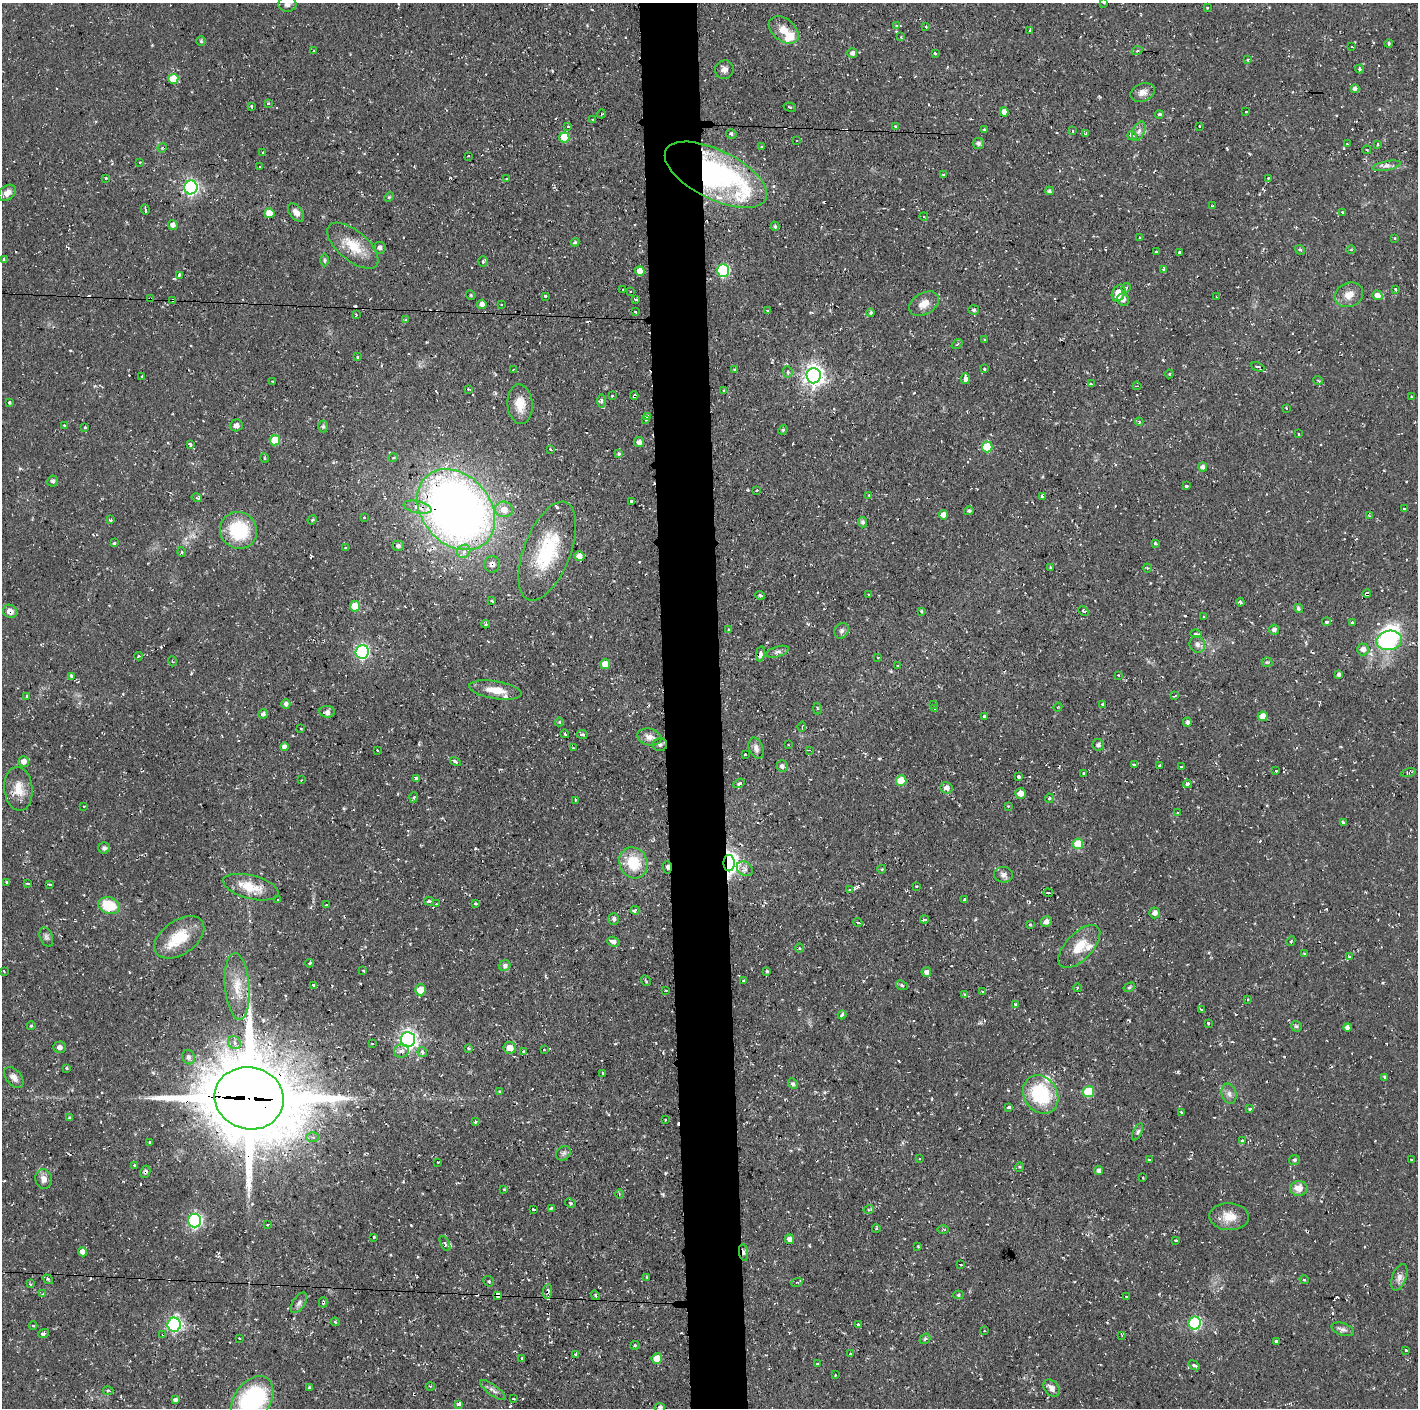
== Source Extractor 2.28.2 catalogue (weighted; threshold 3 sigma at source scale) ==
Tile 5 of 3 x 3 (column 2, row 2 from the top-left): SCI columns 1417-2832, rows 1407-2812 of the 4247 x 4218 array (HDU 1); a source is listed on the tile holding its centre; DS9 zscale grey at full resolution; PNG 1420 x 1410 px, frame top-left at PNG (2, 3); each listed source drawn as its Kron ellipse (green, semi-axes under 4 px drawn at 4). Shown black and unused: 4% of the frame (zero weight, under 2 of 3 exposures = <1% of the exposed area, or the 3 px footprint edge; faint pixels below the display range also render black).
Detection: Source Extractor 2.28.2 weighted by HDU 2 'WHT'; one run over the whole footprint, this tile lists its part. Background 0.0586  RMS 0.0063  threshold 0.0283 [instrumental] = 3 sigma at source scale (4.5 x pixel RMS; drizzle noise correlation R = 1.50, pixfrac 1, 0.05/0.05 arcsec/px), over >= 5 px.
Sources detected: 495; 1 inside a brighter object's white glare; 45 cosmic-ray / hot-pixel residue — neither listed nor drawn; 10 inside a brighter listed object's ellipse — not listed separately; the other 439 listed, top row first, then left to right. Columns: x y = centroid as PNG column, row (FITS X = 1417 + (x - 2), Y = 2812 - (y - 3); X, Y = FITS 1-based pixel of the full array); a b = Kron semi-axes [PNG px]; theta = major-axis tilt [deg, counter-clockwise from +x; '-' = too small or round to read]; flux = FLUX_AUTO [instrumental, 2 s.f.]
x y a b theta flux
1104 3 3 3 - 0.79
287 4 9 7 2 2.6
1207 8 4 3 - 0.55
896 26 4 3 - 0.99
926 27 3 2 - 0.56
784 30 17 11 -40 8.5
1030 31 3 2 - 4.3
901 37 3 3 - 0.61
201 41 5 4 - 0.75
1389 43 4 3 - 2.1
1352 47 3 2 - 0.44
314 51 4 3 - 0.57
1137 51 5 3 - 0.59
852 53 5 5 - 2.4
935 53 3 2 - 0.6
1248 60 3 3 - 3.4
1359 69 4 3 - 2.1
724 70 9 9 - 3
173 79 5 5 - 13
1355 89 4 4 - 2.1
1142 92 13 9 20 4.5
268 103 3 2 - 0.67
252 106 3 3 - 1.5
790 107 6 4 -15 1.7
1246 111 3 2 - 0.71
1004 112 4 4 - 3.4
601 114 4 3 - 0.56
1159 114 4 3 - 2
593 119 3 2 - 0.63
895 126 3 2 - 0.56
1199 126 3 2 - 0.58
568 127 4 3 - 0.91
984 129 3 3 - 1.7
1073 131 3 3 - 0.72
1139 131 10 5 65 2.6
731 134 5 5 - 1.3
1085 134 3 3 - 0.8
1132 136 5 4 - 3
564 137 5 5 - 18
797 141 3 2 - 0.75
978 143 6 5 - 1.7
1347 144 2 2 - 0.43
1378 144 3 3 - 1.2
761 147 4 3 - 0.59
162 148 5 4 - 0.67
1367 150 4 2 - 0.63
263 152 3 2 - 0.83
468 156 3 2 - 0.9
140 162 3 2 - 0.69
1386 166 14 4 11 2.7
260 167 2 2 - 0.64
716 175 56 24 -26 180
943 175 3 3 - 0.68
106 178 3 2 - 0.5
1268 178 3 2 - 0.67
506 179 4 3 - 0.84
191 187 7 6 - 140
1049 191 4 4 - 1.2
7 193 9 7 39 3.9
389 197 5 4 - 0.81
1213 206 3 2 - 0.68
145 210 5 2 - 1.6
296 212 10 6 -52 3.8
1342 212 3 3 - 1.6
269 213 5 5 - 8.8
924 217 4 3 - 0.64
173 225 5 4 - 2.8
775 226 4 4 - 1.3
1139 237 3 2 - 0.76
1395 238 3 2 - 0.5
575 242 4 3 - 0.95
353 246 31 15 -40 16
380 248 6 5 - 1.8
1300 250 5 4 - 0.87
1351 250 5 3 - 0.57
1156 252 3 3 - 1.5
1180 253 4 3 - 3.2
4 260 3 3 - 1.4
324 260 6 4 -90 0.99
483 262 5 4 - 0.87
1163 269 3 3 - 1.2
723 270 6 6 - 65
640 271 5 4 - 6.5
179 275 4 3 - 3.4
1126 288 5 3 - 1.2
623 289 3 2 - 0.81
1396 289 3 2 - 0.78
630 291 2 2 - 0.4
1119 293 9 6 63 11
471 295 5 4 - 0.71
1349 295 15 12 23 6.6
1377 295 5 4 - 3.9
546 296 3 3 - 2.2
1217 297 2 2 - 0.38
150 298 4 3 - 1.7
635 299 3 3 - 3.3
1123 299 6 5 - 3
172 300 3 3 - 1.9
482 304 4 4 - 3.3
924 304 16 10 30 6.7
501 305 3 2 - 0.78
768 310 3 3 - 1
974 310 5 5 - 1.3
635 312 3 3 - 0.76
871 313 4 4 - 0.83
356 314 4 2 - 0.49
406 320 4 3 - 0.99
985 340 4 3 - 0.57
957 344 6 3 37 0.75
357 357 3 3 - 0.98
1258 367 7 4 -25 1.5
985 369 3 3 - 1.2
513 370 3 2 - 0.39
735 370 3 3 - 0.96
788 372 5 5 - 1.7
1169 374 4 4 - 0.59
142 376 3 2 - 0.81
814 376 7 7 - 370
965 378 6 4 87 9.5
1318 380 5 3 - 0.57
272 381 3 2 - 0.7
1091 384 4 2 - 0.7
1137 386 4 3 - 0.78
469 389 4 2 - 1.6
724 390 4 3 - 1.3
612 396 3 2 - 0.95
634 396 4 3 - 1.7
1411 397 3 2 - 0.75
602 401 6 3 90 1.3
9 402 4 3 - 2.6
520 404 20 12 -85 9.6
1286 408 3 2 - 0.53
647 416 3 3 - 1.8
646 419 4 2 - 0.53
1139 422 4 4 - 0.77
64 425 3 3 - 1
236 425 6 6 - 2.9
85 427 3 3 - 1.3
323 427 6 5 - 1
783 430 5 4 - 0.84
1298 434 3 3 - 2.6
275 440 5 5 - 18
639 442 5 5 - 2.6
190 444 3 3 - 1.5
987 447 5 5 - 20
550 449 3 3 - 1.1
619 454 4 4 - 0.92
265 458 4 3 - 0.57
393 458 5 3 - 0.58
1202 467 4 4 - 2.1
53 481 5 5 - 1.4
1186 486 3 3 - 1.1
757 490 3 3 - 1.1
869 495 3 2 - 0.95
1043 497 4 3 - 9.4
197 498 5 3 - 0.74
631 501 3 3 - 2.2
417 507 14 6 -12 6.5
1404 508 3 3 - 1.3
504 509 9 7 -12 6.2
456 510 44 34 -49 520
969 511 5 4 - 0.88
943 515 4 4 - 4.5
1369 516 4 3 - 0.61
364 517 2 2 - 0.54
111 520 3 3 - 0.96
312 520 5 4 - 0.79
863 522 5 4 - 1.5
239 530 19 18 - 36
114 543 4 4 - 0.76
1155 543 3 3 - 0.82
398 546 6 5 - 1.6
346 548 3 3 - 1
464 551 7 6 - 2.5
547 551 52 23 69 46
182 552 5 3 - 0.67
579 556 5 4 - 3.5
492 564 8 8 - 2.7
1050 568 3 3 - 1.4
1147 568 4 3 - 0.57
869 594 3 2 - 0.57
1367 594 4 4 - 5.9
760 595 4 3 - 1
492 601 4 2 - 0.86
1240 602 4 3 - 1.2
355 606 5 5 - 14
1298 608 5 4 - 1.3
10 611 7 6 - 4.4
921 611 4 3 - 0.66
1083 611 5 3 - 0.73
1203 617 3 2 - 0.46
1326 622 4 3 - 2.2
1352 623 3 3 - 2.4
486 624 4 4 - 1
728 629 3 2 - 0.58
1274 630 5 5 - 2.2
842 631 8 7 - 1.9
1196 634 6 4 -7 1.1
1389 640 13 9 11 60
1197 644 8 7 - 2.9
1363 649 6 6 - 3.5
362 652 7 6 - 110
778 652 12 5 17 2
760 654 7 4 81 5.1
138 656 4 3 - 0.98
878 658 3 2 - 0.46
172 661 5 3 - 0.61
1267 662 5 5 - 0.86
605 664 5 5 - 8.3
898 666 3 3 - 0.61
1118 675 2 2 - 0.62
1339 675 4 3 - 1.8
72 676 4 3 - 4
495 690 26 9 -9 11
27 696 3 3 - 0.67
1175 696 4 2 - 0.72
286 704 5 4 - 2.3
934 704 3 2 - 0.55
1102 704 3 3 - 0.65
1058 707 4 3 - 0.58
817 709 6 3 90 0.77
935 709 4 2 - 0.57
327 712 8 5 -7 2.4
263 714 5 4 - 2
984 716 3 3 - 0.79
1263 716 5 5 - 6.9
559 722 4 4 - 0.65
1187 722 5 4 - 1.9
802 726 5 3 - 0.59
301 728 3 2 - 0.84
565 734 4 3 - 0.72
582 734 5 4 - 1.5
649 737 12 8 -13 4.1
788 744 3 2 - 0.47
660 745 7 6 - 1.6
1098 745 6 6 - 1.6
284 747 4 4 - 2.3
573 748 4 3 - 0.66
756 748 11 7 -71 3.3
377 750 3 2 - 0.68
809 750 3 3 - 0.65
745 754 3 2 - 0.85
24 762 5 5 - 3.9
455 762 6 3 -31 1.4
1134 765 3 2 - 0.76
1160 765 3 3 - 1.1
782 766 6 5 - 2
1181 767 3 3 - 1.2
1276 771 3 3 - 1.1
1408 772 7 4 13 1.3
1084 773 3 3 - 0.94
1019 777 4 3 - 2.7
416 778 4 3 - 5.4
301 780 3 2 - 0.41
901 780 5 5 - 13
739 783 6 4 29 1.1
1187 784 4 3 - 4.4
947 788 6 5 - 3.1
18 789 22 14 -84 11
1020 793 5 5 - 4.8
414 797 5 3 - 0.62
1049 798 5 4 - 1.3
575 800 3 3 - 0.89
84 806 3 2 - 0.45
1008 806 3 3 - 0.47
1178 813 3 3 - 1.4
1343 822 4 3 - 1.4
1078 844 5 5 - 17
104 848 5 5 - 1.8
633 863 16 14 -65 21
729 863 8 5 90 360
667 867 6 3 -85 1.8
745 869 8 6 -34 2.6
882 869 4 3 - 0.53
1003 875 9 8 - 2.7
7 882 3 3 - 1
28 883 3 3 - 2.3
50 884 4 3 - 0.7
916 886 3 3 - 2.3
251 887 28 11 -14 14
850 890 4 3 - 0.84
1048 893 5 2 - 1.2
964 899 3 3 - 1.9
277 900 3 3 - 0.53
429 901 5 3 - 1.4
436 904 2 2 - 0.61
476 904 3 3 - 1.1
326 905 3 3 - 0.89
109 906 11 8 -16 20
635 910 4 3 - 2.6
1155 913 5 5 - 2.5
614 919 6 5 - 1.8
924 920 4 3 - 1.7
858 922 4 3 - 1.1
1046 922 5 5 - 2.5
1030 925 3 3 - 0.89
46 937 10 6 -68 1.9
179 937 28 17 35 21
1291 941 5 3 - 0.76
613 942 6 5 - 2.6
1079 946 27 13 46 14
799 948 4 3 - 0.78
1304 953 4 2 - 0.56
1349 957 4 3 - 0.63
309 963 4 3 - 1
505 966 6 5 - 2.4
363 970 3 3 - 0.59
4 971 3 2 - 0.61
767 971 4 3 - 0.79
926 972 5 5 - 2.5
646 981 6 3 -56 0.68
743 981 3 3 - 0.61
314 985 4 3 - 1.4
902 985 6 4 -22 1
237 987 33 12 -85 16
1129 987 6 4 30 0.86
1077 988 4 3 - 0.54
420 990 5 5 - 9.1
666 990 3 3 - 0.86
983 992 3 2 - 0.69
964 994 4 3 - 0.68
1247 999 3 3 - 0.8
1015 1004 4 3 - 0.62
1201 1009 4 3 - 0.74
842 1015 4 3 - 1.1
1208 1023 3 3 - 1.5
31 1026 4 4 - 0.72
1296 1026 5 5 - 1.3
1347 1027 4 4 - 2.3
408 1039 7 7 - 240
235 1043 7 6 - 2.5
372 1044 3 2 - 0.66
59 1047 6 5 - 2.5
468 1048 3 3 - 0.72
510 1048 6 6 - 6.2
544 1050 3 2 - 0.48
401 1051 7 6 - 3.1
524 1051 3 3 - 3.6
422 1052 5 4 - 2
188 1057 7 6 - 2.1
66 1068 3 3 - 0.96
602 1073 3 3 - 1.8
14 1077 12 7 -51 3.5
1385 1077 4 3 - 1.4
793 1084 6 4 -49 1.3
500 1092 3 3 - 1.1
1088 1092 5 5 - 24
1041 1094 20 16 -58 48
1229 1094 10 7 -75 2.9
249 1098 35 31 -14 7800
1009 1107 4 3 - 3.1
1250 1109 3 3 - 1.4
1181 1112 3 3 - 1
70 1118 3 3 - 0.99
665 1120 3 3 - 0.86
476 1122 4 3 - 0.98
1138 1132 9 4 65 1.4
313 1137 6 5 - 1.9
1242 1140 4 3 - 0.74
149 1142 3 3 - 0.74
563 1153 8 6 43 1.8
919 1158 3 2 - 0.73
1149 1160 3 2 - 0.58
1295 1160 5 5 - 1.1
1412 1160 3 2 - 0.67
438 1162 3 2 - 0.6
135 1165 4 3 - 0.79
1019 1167 5 3 - 0.58
1099 1171 4 4 - 2.2
145 1172 6 5 - 1.4
1142 1178 3 2 - 0.75
44 1179 10 8 -79 3.7
1299 1188 9 7 -3 5.9
504 1189 3 3 - 0.54
619 1194 4 3 - 0.7
570 1203 5 4 - 1
551 1208 4 3 - 0.86
534 1209 3 3 - 3.3
869 1209 5 3 - 0.73
1229 1217 20 13 -2 10
195 1221 7 6 - 130
267 1225 4 2 - 0.62
876 1229 4 3 - 0.5
943 1230 6 4 1 0.82
374 1237 3 3 - 1.7
789 1239 5 5 - 2.6
1176 1240 3 3 - 0.88
445 1243 8 4 -63 1.6
918 1246 3 2 - 0.72
82 1252 4 4 - 3.7
744 1252 8 4 -81 1.8
961 1265 3 3 - 0.78
647 1277 2 2 - 0.54
1399 1277 14 7 70 3.5
48 1279 6 4 -35 0.89
1304 1280 4 4 - 0.7
489 1281 5 5 - 1
797 1282 6 3 20 0.83
30 1284 4 3 - 0.74
548 1291 7 4 82 2.9
42 1294 3 3 - 0.85
498 1295 4 3 - 24
595 1295 5 3 - 0.91
958 1295 5 4 - 0.94
1126 1297 3 3 - 1.4
323 1302 5 3 - 0.97
299 1303 11 6 57 2.6
335 1322 4 3 - 0.6
1195 1323 6 6 - 72
174 1324 7 6 - 120
858 1325 3 3 - 4.4
33 1326 4 3 - 0.58
1343 1329 12 6 -18 2.4
984 1331 2 2 - 0.53
44 1333 6 3 14 1.2
163 1334 3 3 - 0.94
1122 1335 3 3 - 0.75
239 1338 3 2 - 0.44
925 1339 6 4 42 1.3
1276 1341 3 3 - 1.8
635 1345 4 4 - 0.86
1406 1350 3 3 - 1.5
576 1354 3 3 - 1.6
851 1354 3 3 - 1.1
521 1358 3 3 - 3.9
657 1358 5 5 - 9.9
817 1364 3 3 - 1.3
1194 1365 6 4 -36 1.5
835 1375 3 2 - 0.87
430 1386 4 3 - 0.55
309 1388 3 3 - 1.9
1052 1388 10 6 -50 3.4
108 1390 5 3 - 0.59
493 1390 15 5 -36 2.7
513 1399 3 2 - 0.75
175 1400 4 4 - 1.8
252 1400 26 18 55 82
459 1404 3 3 - 2.9
660 1407 5 4 - 1.4
Overlapping masked pixels (flux is a lower limit): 20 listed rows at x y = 716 175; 150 298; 172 300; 634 396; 417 507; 456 510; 547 551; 492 564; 1367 594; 10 611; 760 654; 729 863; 667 867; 249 1098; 145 1172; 744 1252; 548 1291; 498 1295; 323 1302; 163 1334
Isophote crosses this tile's border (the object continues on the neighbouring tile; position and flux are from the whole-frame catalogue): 4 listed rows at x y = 1104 3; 287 4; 252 1400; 660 1407
Unlisted compact peaks at least as high as the median listed source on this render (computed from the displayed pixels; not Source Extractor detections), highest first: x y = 1178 1072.